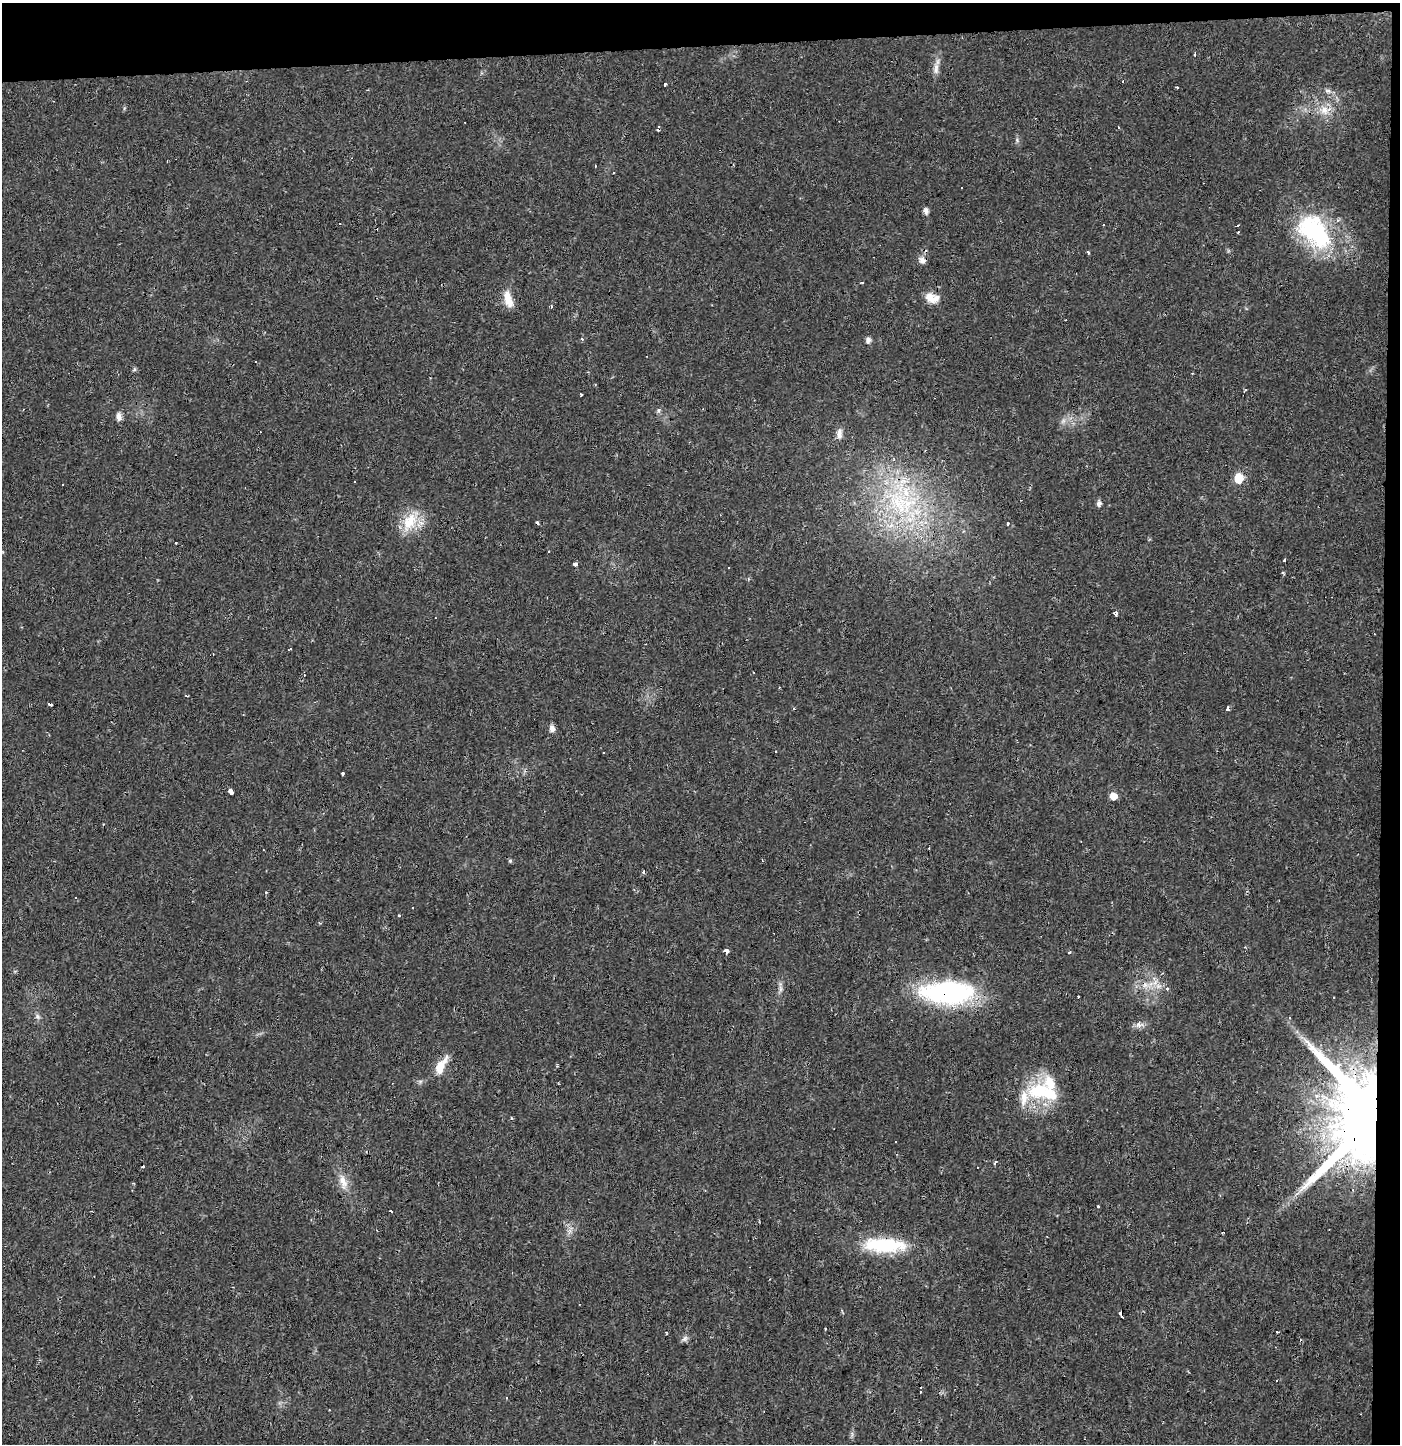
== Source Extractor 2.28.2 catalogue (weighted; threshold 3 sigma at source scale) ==
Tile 3 of 3 x 3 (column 3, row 1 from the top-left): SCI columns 2797-4194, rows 2950-4391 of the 4199 x 4455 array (HDU 1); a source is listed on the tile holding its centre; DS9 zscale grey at full resolution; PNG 1402 x 1446 px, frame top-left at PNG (2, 3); no overlay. Shown black and unused: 4% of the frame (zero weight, under 2 of 3 exposures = <1% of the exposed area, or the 3 px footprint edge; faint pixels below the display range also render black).
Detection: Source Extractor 2.28.2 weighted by HDU 2 'WHT'; one run over the whole footprint, this tile lists its part. Background 0.016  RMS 0.003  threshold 0.0134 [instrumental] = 3 sigma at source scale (4.5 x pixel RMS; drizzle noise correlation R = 1.50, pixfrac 1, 0.0396/0.0396 arcsec/px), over >= 5 px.
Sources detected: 105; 1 inside a brighter object's white glare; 22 cosmic-ray / hot-pixel residue — not listed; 4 inside a brighter listed object's ellipse — not listed separately; the other 78 listed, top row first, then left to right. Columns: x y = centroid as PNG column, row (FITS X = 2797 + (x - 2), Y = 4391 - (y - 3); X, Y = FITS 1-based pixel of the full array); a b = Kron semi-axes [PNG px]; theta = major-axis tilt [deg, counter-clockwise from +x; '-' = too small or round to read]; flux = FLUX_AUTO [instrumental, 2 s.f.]
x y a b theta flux
936 69 16 7 88 2
665 85 3 2 - 0.46
1177 87 3 3 - 5.4
1328 91 10 6 -10 1
1324 110 14 13 - 3.8
1017 140 7 4 -73 0.54
595 166 3 2 - 0.25
962 187 3 3 - 0.74
926 211 7 5 -79 1.3
1238 225 3 2 - 0.5
1314 231 51 32 -47 35
1238 232 3 2 - 0.24
1088 252 4 3 - 0.84
922 260 11 9 -47 1.5
862 283 3 3 - 0.33
930 297 16 11 -54 3.2
508 299 22 10 -73 4
551 307 5 3 - 0.3
582 339 4 3 - 0.33
868 340 7 6 - 0.97
134 369 6 5 - 0.49
1245 390 5 3 - 0.34
581 394 4 3 - 0.89
658 410 7 6 - 0.65
119 417 10 7 -80 1.5
1063 421 8 5 45 0.92
839 434 16 7 -87 1.8
1239 478 6 6 - 13
355 482 3 3 - 3.9
62 484 3 3 - 0.65
902 503 51 39 -13 46
1099 503 7 6 - 0.97
410 522 31 17 57 8.8
1008 524 3 2 - 0.29
176 543 3 2 - 0.37
548 551 2 2 - 0.37
1285 560 3 3 - 1.5
575 564 4 4 - 1.8
728 567 3 3 - 0.44
1283 573 3 3 - 0.84
1116 613 7 4 2 0.97
290 649 3 2 - 0.29
50 704 4 3 - 6.1
1227 708 4 3 - 4.8
552 729 8 6 -84 1.5
343 773 3 3 - 0.56
231 792 4 4 - 4.7
1113 796 6 6 - 2.6
510 861 6 4 -69 0.46
643 872 4 3 - 0.61
75 898 2 2 - 0.27
413 908 3 2 - 0.43
399 915 3 3 - 0.33
726 951 3 3 - 12
1069 952 3 3 - 0.96
1158 986 9 7 -35 1.6
780 989 12 4 86 1
1167 989 3 3 - 1.1
948 992 51 22 -1 53
1078 996 3 3 - 1.4
37 1017 8 7 - 0.88
1139 1025 13 8 3 1.5
441 1066 23 9 60 5.2
557 1066 4 3 - 0.43
1038 1091 35 25 12 17
1370 1116 43 34 78 1500
511 1118 3 3 - 0.47
895 1142 3 3 - 0.45
995 1162 4 3 - 0.67
143 1167 3 2 - 0.4
343 1182 24 10 -75 3.8
1098 1206 3 3 - 1.1
391 1211 3 2 - 0.51
570 1231 7 4 -18 0.82
885 1245 52 17 -2 20
1121 1314 6 3 -76 2.7
1277 1332 3 3 - 1.7
685 1339 9 6 50 0.96
Overlapping masked pixels (flux is a lower limit): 4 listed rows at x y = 948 992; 1370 1116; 885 1245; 1121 1314